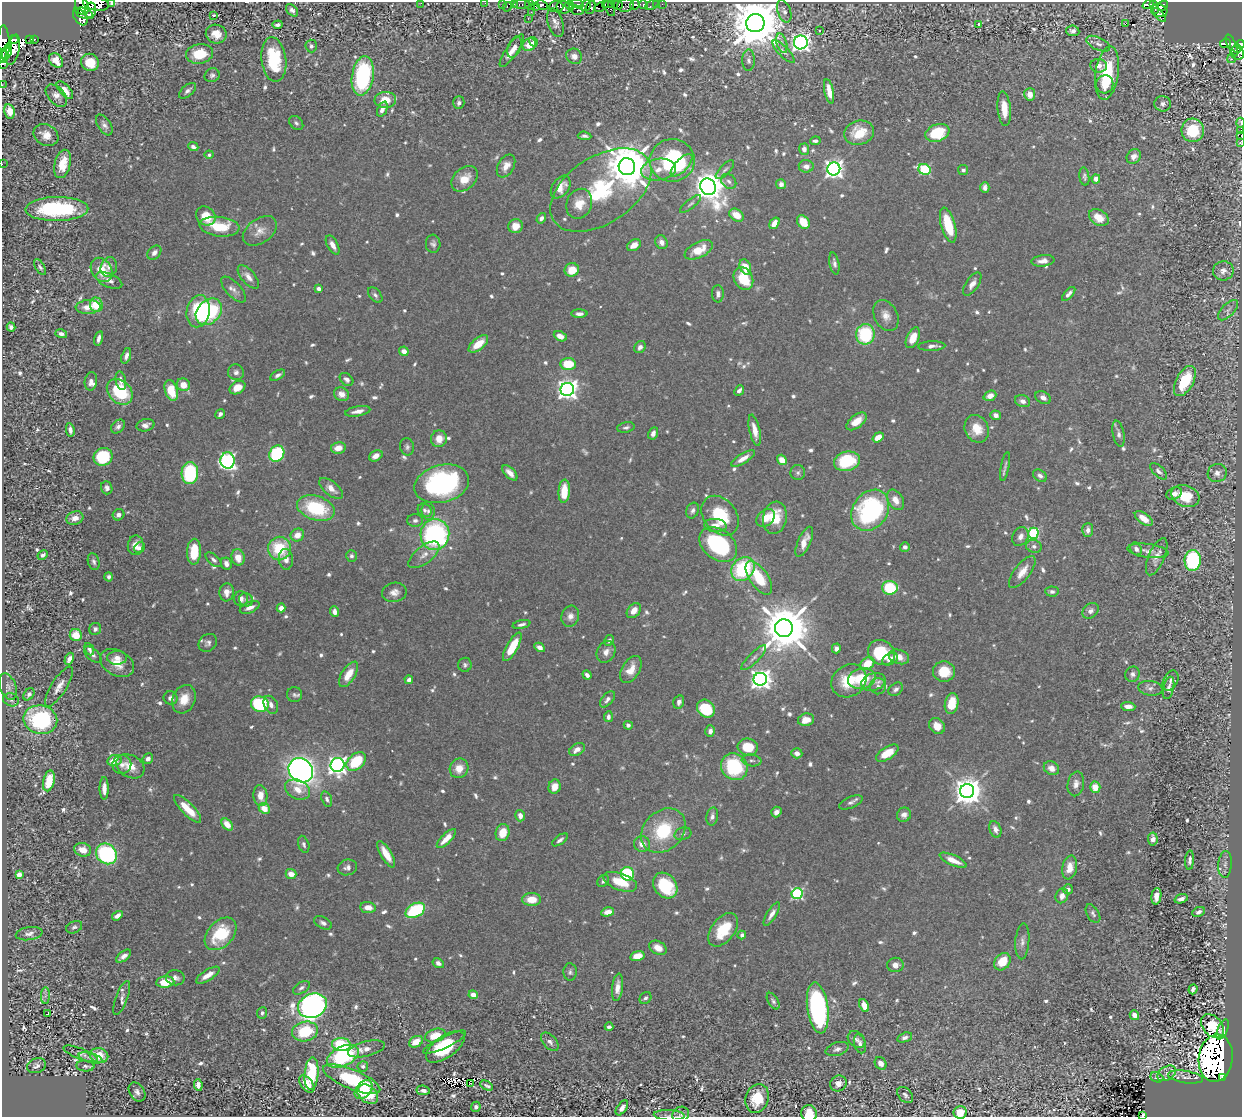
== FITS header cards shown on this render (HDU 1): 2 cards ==
NAXIS1  =                 1240
NAXIS2  =                 1115

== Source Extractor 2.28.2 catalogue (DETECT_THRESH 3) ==
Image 1240 x 1115 px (HDU 1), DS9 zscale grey, 1 PNG px = 1 image px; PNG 1244 x 1119 px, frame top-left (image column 1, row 1115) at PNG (2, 2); each listed source drawn as its Kron ellipse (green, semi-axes under 4 px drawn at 4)
Background 0.268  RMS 0.0094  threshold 0.0283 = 3 sigma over >= 5 px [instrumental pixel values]
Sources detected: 933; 7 with non-positive FLUX_AUTO (blend fragments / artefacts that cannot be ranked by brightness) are neither listed nor drawn; of the other 926, the 500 brightest by FLUX_AUTO listed and drawn (426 fainter detections omitted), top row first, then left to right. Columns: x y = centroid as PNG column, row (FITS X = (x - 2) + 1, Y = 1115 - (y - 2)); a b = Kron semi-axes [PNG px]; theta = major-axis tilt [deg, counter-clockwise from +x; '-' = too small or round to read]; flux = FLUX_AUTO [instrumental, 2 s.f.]
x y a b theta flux
112 2 3 2 - 55
421 3 2 2 - 8.3
485 3 2 2 - 2.4
96 4 13 6 -9 1300
503 4 2 2 - 3.3
514 4 3 2 - 10
522 4 8 3 0 29
577 4 7 3 -11 91
605 4 3 2 - 110
611 4 3 2 - 11
657 4 3 2 - 2.2
662 4 2 2 - 4.7
82 5 10 6 -72 1100
530 5 5 3 - 170
542 5 6 4 -30 300
586 5 6 3 55 86
617 5 5 4 - 36
625 5 8 6 15 16
635 5 5 4 - 260
643 5 4 3 - 35
652 5 7 4 28 27
1148 5 6 4 19 59
1153 5 4 3 - 58
536 6 3 3 - 76
570 6 5 3 - 180
1163 6 5 4 - 190
507 7 5 2 - 33
556 7 7 5 2 190
563 7 7 6 - 350
591 7 7 4 68 220
600 7 5 3 - 170
610 8 8 3 -63 87
1155 9 5 2 - 32
292 10 7 4 -47 2.3
577 10 6 4 -16 180
90 11 8 5 79 1000
784 11 11 6 -71 2.4
1159 11 8 6 -14 200
531 12 3 2 - 2.1
84 13 9 5 -19 770
214 15 4 3 - 2.6
1159 15 8 4 -47 140
80 17 9 6 -56 530
528 18 3 2 - 3.5
555 23 15 7 -71 3.9
755 23 9 9 - 4900
1126 23 4 2 - 3.6
979 24 3 3 - 4
278 25 5 3 - 2.4
820 30 3 3 - 3.8
1073 31 7 5 -8 3
216 34 10 9 - 7.4
30 39 4 3 - 25
34 39 3 3 - 64
14 40 5 3 - 710
4 42 17 5 -88 1500
533 42 5 3 - 2
801 42 7 7 - 350
782 43 10 5 -72 2.6
1098 44 13 6 -26 2.6
1226 44 5 4 - 93
1240 44 4 3 - 140
529 45 7 6 - 12
1232 45 11 4 -65 92
311 46 6 5 - 1.8
514 47 11 6 70 3.4
1237 48 4 3 - 85
13 50 15 6 76 1800
512 51 19 5 55 6.6
7 52 9 3 73 810
783 52 15 5 -46 2.6
1237 53 7 6 - 190
199 54 14 9 9 17
3 56 6 3 -80 380
574 56 8 7 - 4.2
274 59 22 12 -83 36
1231 59 4 3 - 1.9
56 60 8 6 -47 8.8
749 60 11 6 88 2.4
90 62 9 8 - 17
3 64 4 2 - 19
1099 66 8 7 - 4.5
1107 73 27 11 82 35
212 75 8 6 33 1.9
363 76 20 11 81 78
1105 84 9 8 - 6.7
2 85 2 2 - 4.3
65 90 11 5 -48 8
187 91 10 5 41 2.6
829 91 12 4 -78 6.7
1030 94 6 5 - 6.1
56 96 13 8 -47 4.5
385 100 11 8 4 11
459 103 6 5 - 2.2
1163 104 8 7 - 2.3
382 109 8 4 66 3.5
1004 109 17 6 -85 10
10 111 7 5 -81 8.8
296 123 8 6 -45 1.8
1241 123 5 2 - 60
104 125 12 6 -56 2.9
1193 130 11 11 - 27
1241 130 3 2 - 6.2
859 133 15 12 16 17
937 133 12 8 20 30
46 135 13 10 -30 7.2
585 136 7 3 -5 1.8
1241 136 3 2 - 3.1
815 141 5 3 - 1.8
1240 143 3 3 - 3.2
193 147 5 4 - 2.3
804 149 5 5 - 3.2
209 155 4 4 - 1.7
1134 156 8 6 48 3.9
672 160 22 21 - 73
2 164 2 2 - 2.6
63 164 14 8 75 12
682 165 14 6 46 9
506 166 12 8 59 5.7
806 166 7 6 - 3.8
627 167 8 8 - 3400
834 169 6 6 - 370
924 169 6 5 - 65
658 170 17 10 8 9.5
725 170 12 5 46 1.8
963 170 5 5 - 1.8
1084 177 9 5 -83 1.8
465 179 15 10 43 10
1096 179 4 4 - 4.5
729 181 8 6 -44 2
781 184 5 5 - 3.5
561 187 13 8 55 7.3
708 187 8 7 - 1300
985 188 5 4 - 3.7
601 190 56 33 33 69
579 204 15 12 67 10
691 204 13 4 38 1.7
57 209 31 12 1 68
736 215 8 5 -35 10
206 216 10 8 -42 13
541 218 6 4 56 2.8
1099 218 10 7 -33 11
803 222 7 5 -53 14
774 223 6 4 56 6.9
948 225 18 7 -74 28
515 226 7 7 - 8.2
219 227 20 9 -7 23
260 231 19 12 35 7.6
661 242 7 6 - 3.9
433 244 9 7 -88 2.3
333 245 10 5 -60 4.8
634 245 7 5 31 6.2
699 250 15 7 26 12
154 253 8 5 46 3.1
1043 261 11 5 7 4
834 263 11 4 -80 2.3
40 267 9 4 -57 1.8
109 267 10 8 69 3.2
745 267 8 5 -67 10
102 270 13 10 -56 17
572 270 7 6 - 12
1223 271 10 9 - 4
248 277 14 6 -50 5
743 279 12 9 -60 23
109 280 14 7 -22 3.9
972 284 13 6 55 4.4
234 289 16 7 -47 4.1
319 289 4 3 - 4.4
718 294 8 6 89 2.7
1069 294 8 4 47 2.7
375 295 9 5 -50 2.1
96 305 7 6 - 18
88 307 12 7 4 6.7
1228 310 13 6 45 2.8
198 311 16 11 79 42
209 312 15 11 47 73
579 314 8 4 0 3
886 315 16 11 -61 6.4
11 327 4 4 - 2.2
61 334 6 4 -16 2.9
865 334 10 9 - 48
560 336 7 4 -27 5.3
99 338 7 4 74 2.8
913 338 11 6 66 11
478 344 11 6 40 12
932 346 13 4 2 3.5
640 347 6 5 - 2.7
404 351 5 4 - 4.4
126 356 8 4 71 3.3
568 364 7 6 - 23
236 372 8 8 - 2.6
278 375 8 4 30 2.1
346 379 7 5 -41 2.4
91 381 9 6 80 3.8
121 381 9 5 -78 2.5
1185 381 16 8 61 28
183 385 7 6 - 8.5
237 387 8 6 32 8.5
567 389 7 6 - 440
171 390 11 6 -72 19
739 390 6 4 48 2.2
120 392 14 11 -45 36
342 394 8 6 -27 5.6
990 396 6 5 - 5.6
1043 398 8 6 -27 3.4
1023 401 8 6 -18 3.8
358 411 13 5 10 4.6
220 414 5 4 - 2.1
996 415 5 4 - 3.6
856 421 12 6 38 10
145 425 9 6 13 3.6
118 426 8 6 42 2.4
626 427 9 5 11 1.8
977 429 14 11 -65 11
70 430 7 4 -80 2.7
755 430 16 5 -78 8
653 433 6 5 - 3.5
1118 434 13 5 -79 2.6
878 437 6 4 35 6.9
439 439 8 8 - 7.4
407 447 9 7 -78 2
338 448 7 5 11 7
277 454 8 7 - 60
376 456 7 5 30 4.7
103 457 9 8 - 41
743 458 13 5 31 6
782 460 5 4 - 8.4
228 461 8 7 - 200
847 461 13 9 14 35
1005 467 15 4 80 2
1159 471 10 5 -45 2.1
190 473 11 8 88 59
510 473 9 5 -46 4.8
798 473 7 7 - 2
1217 473 10 9 - 4.3
1040 476 7 5 -36 2.7
442 484 28 18 14 120
107 488 6 5 - 2.1
331 488 14 7 -39 6.1
564 491 12 5 86 16
1174 494 8 6 27 4
1185 496 14 10 -20 22
896 500 11 7 -58 6.9
316 508 19 12 -17 43
425 510 7 6 - 2
693 510 8 6 66 2.4
870 510 22 17 55 100
428 511 9 6 -83 2.3
118 515 6 5 - 2.8
720 516 22 16 -51 30
75 518 8 6 17 5.2
766 518 10 7 41 8.9
775 518 16 12 80 17
1144 518 10 5 -36 9.5
415 520 8 6 0 2.3
715 525 11 6 -4 5.5
1088 530 7 5 87 3.7
1033 533 6 5 - 69
297 535 7 6 - 6.4
435 535 15 14 - 120
1020 536 10 7 63 4.3
804 542 16 6 66 7.2
136 545 10 8 84 6.6
718 545 21 15 -37 70
1034 546 8 6 -16 2.5
905 547 5 5 - 2.5
139 548 6 5 - 2.1
279 549 12 11 - 31
1136 549 7 5 -60 2.8
1148 551 20 7 -7 4.5
194 552 13 7 88 19
43 555 5 4 - 2.3
424 555 18 8 39 6.1
351 556 6 5 - 1.8
238 557 8 6 -78 7.2
1157 557 20 8 67 6
286 559 10 7 -84 3.8
214 560 9 5 -42 2.2
1193 560 10 8 88 67
94 562 9 5 -74 2
226 563 6 5 - 3.7
743 569 13 10 47 51
1022 572 19 8 53 8.1
109 577 5 4 - 1.8
759 578 19 9 -56 24
890 588 8 6 -4 43
1052 591 7 5 -4 2
227 592 9 7 84 5
394 592 12 9 11 4.9
241 599 7 7 - 3.1
246 600 7 6 - 1.9
250 607 10 5 22 4.4
281 608 4 4 - 4.7
634 611 8 6 52 5.5
1090 611 9 7 41 2.9
335 612 5 4 - 3.2
570 616 10 8 72 4.4
521 624 9 4 13 2.3
784 628 9 9 - 4100
95 629 6 5 - 2
76 635 6 6 - 13
609 640 5 4 - 1.7
208 643 10 8 41 2.6
512 647 16 5 61 18
539 647 6 4 -29 3.4
836 648 5 4 - 3.4
89 649 6 4 -65 1.8
606 652 11 9 61 4.3
881 653 14 12 -31 31
93 655 10 5 -43 2.5
899 657 10 7 -18 5.7
117 658 10 7 1 4.8
754 658 17 5 45 2.8
69 659 6 4 62 3.2
890 659 8 5 29 3.9
117 663 18 12 -31 12
867 664 7 5 35 15
465 665 7 7 - 1.7
631 670 15 9 60 8.7
944 671 11 10 - 16
349 674 14 7 57 11
1132 674 8 7 - 2.4
587 675 5 3 - 2.6
760 679 6 6 - 450
862 679 14 10 14 25
409 680 4 3 - 3
1171 680 11 7 65 2.3
849 681 18 15 35 22
873 682 12 8 19 4.6
8 686 14 8 -69 3.1
59 686 23 7 58 6
878 686 8 8 - 3
1150 688 12 7 -8 2.9
1169 688 11 5 77 2.8
896 689 8 5 39 2.4
29 694 7 5 50 1.7
294 695 7 7 - 2
170 698 7 6 - 2.9
184 699 15 11 65 11
607 699 9 5 49 3
11 700 8 6 -17 1.9
679 702 7 5 75 2.3
952 703 10 6 77 14
260 704 9 7 -16 50
271 705 9 6 -64 3.4
1128 706 7 4 -4 3.6
706 709 9 8 - 37
608 717 5 4 - 2.4
40 720 17 14 -11 80
806 720 8 6 12 7.1
628 725 4 4 - 1.8
937 726 8 7 - 6.1
710 731 6 5 - 2.6
748 747 10 8 -7 17
577 749 8 5 29 4.9
797 753 5 5 - 3.1
887 753 12 6 32 12
148 759 5 5 - 3.4
114 760 7 5 12 9.7
752 760 10 6 -7 2.1
356 761 11 7 42 29
122 765 9 9 - 4.3
338 765 7 7 - 330
130 766 15 11 -29 10
734 767 14 12 -47 47
459 768 10 9 - 8.6
1051 768 8 6 -32 5
301 770 13 11 -42 410
49 781 10 5 77 15
1076 784 12 8 79 4.3
555 787 7 6 - 6.5
1095 787 5 5 - 10
104 788 11 4 89 4.9
298 789 13 9 -26 8.4
967 791 7 7 - 1100
260 796 10 7 -86 6.7
327 799 8 5 -73 2.1
851 802 12 5 23 2.3
264 808 6 5 - 7.9
188 809 18 6 -46 15
776 812 5 5 - 3.2
904 815 7 6 - 3.1
520 816 6 4 -74 4.1
712 816 9 5 79 2.8
227 824 7 5 -48 9.5
995 829 9 5 -70 3.3
663 831 25 19 45 40
503 833 8 7 - 12
683 834 8 6 17 2.2
446 839 12 5 45 9.3
1153 839 6 5 - 4.2
560 840 9 4 35 2.1
304 844 8 5 -71 2.1
642 844 8 7 - 5.3
83 850 8 6 -15 8.6
106 854 11 9 -41 80
386 854 15 5 -59 10
953 860 15 5 -24 8.1
1190 860 10 4 86 2.4
1225 864 13 6 86 2.9
347 867 10 7 16 3.1
1070 868 12 7 78 8.3
291 874 5 4 - 6.3
628 874 7 6 - 54
19 875 4 4 - 11
603 881 6 5 - 1.9
620 882 17 8 -20 19
665 885 14 11 -50 41
1068 889 5 5 - 2.5
797 894 5 5 - 99
1062 896 7 6 - 4.8
1156 896 8 5 84 6.1
532 899 9 6 -1 11
1181 899 7 4 19 3.7
368 907 8 5 -6 6.2
415 910 10 6 29 52
608 912 6 4 13 5.7
1199 912 6 4 24 2.7
772 914 13 4 58 3.9
1093 914 10 6 -59 2.1
117 916 6 4 35 3.4
323 923 9 5 -28 2.2
74 927 8 5 25 1.7
723 930 19 11 52 23
29 934 13 6 8 3.1
221 934 19 12 47 33
742 935 4 4 - 2.2
1022 941 18 7 86 3.8
658 948 9 6 -29 6
124 956 9 4 38 3.6
637 956 7 5 15 10
1002 962 9 7 52 13
438 963 6 4 -31 2.2
895 965 8 7 - 4
570 972 8 6 -88 1.8
208 975 13 5 32 6.8
175 978 9 7 -7 2.9
165 982 9 5 5 14
617 987 14 5 83 5.3
301 988 9 5 34 2.2
1193 989 5 4 - 1.9
473 995 5 4 - 5.5
45 996 8 4 89 1.7
122 998 18 6 70 2.6
645 998 7 5 49 1.9
773 1001 9 5 -59 1.9
864 1005 7 4 -67 9.3
312 1006 15 12 21 270
818 1008 26 10 -82 140
262 1013 6 5 - 2.1
48 1014 4 3 - 26
1134 1015 5 4 - 4.3
1212 1026 14 9 -48 11
609 1027 4 3 - 1.7
1223 1029 11 5 67 3.1
305 1031 13 10 11 27
435 1035 10 6 16 13
905 1037 8 4 18 2
856 1040 10 7 -41 2.7
416 1042 7 5 29 11
445 1042 23 6 26 13
550 1042 11 6 -47 3
341 1044 9 6 -5 40
860 1044 10 6 -74 2.4
445 1047 22 10 35 28
366 1049 19 7 14 5.8
837 1049 12 6 17 2.8
81 1054 18 5 -21 3.1
99 1055 9 7 -13 11
343 1056 17 9 26 68
91 1058 12 5 -14 2.5
1216 1058 23 17 83 510
881 1063 7 5 -57 4.6
36 1066 9 7 19 2.8
85 1066 9 5 -5 2
363 1066 5 5 - 2
1167 1073 10 6 32 2.8
311 1074 16 7 86 34
1157 1077 6 5 - 1.7
1186 1077 17 6 -9 2.9
1222 1078 3 3 - 23
352 1079 31 9 -22 49
470 1083 3 2 - 3.3
838 1083 8 8 - 5
307 1084 10 6 -52 7.6
198 1085 6 4 -82 4
487 1086 7 3 -27 1.7
364 1090 11 7 49 21
423 1090 6 5 - 3.2
137 1092 10 7 -56 2.9
368 1094 11 8 -40 13
905 1095 9 6 -47 2.1
757 1098 15 11 72 22
476 1107 5 4 - 2.5
622 1108 8 4 54 4.2
960 1112 6 6 - 9.6
809 1113 8 7 - 9.3
669 1115 15 5 -3 2.4
681 1115 9 7 36 2.4
1143 1115 3 2 - 3.3
At the frame edge (FLAGS 8, measured only in part): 20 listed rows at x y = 112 2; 421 3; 485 3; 96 4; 82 5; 4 42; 1240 44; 3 56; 3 64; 2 85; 1241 123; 1241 130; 1241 136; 1240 143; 2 164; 960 1112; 809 1113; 669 1115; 681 1115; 1143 1115
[426 fainter detections neither listed nor drawn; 7 non-positive-flux detections neither listed nor drawn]